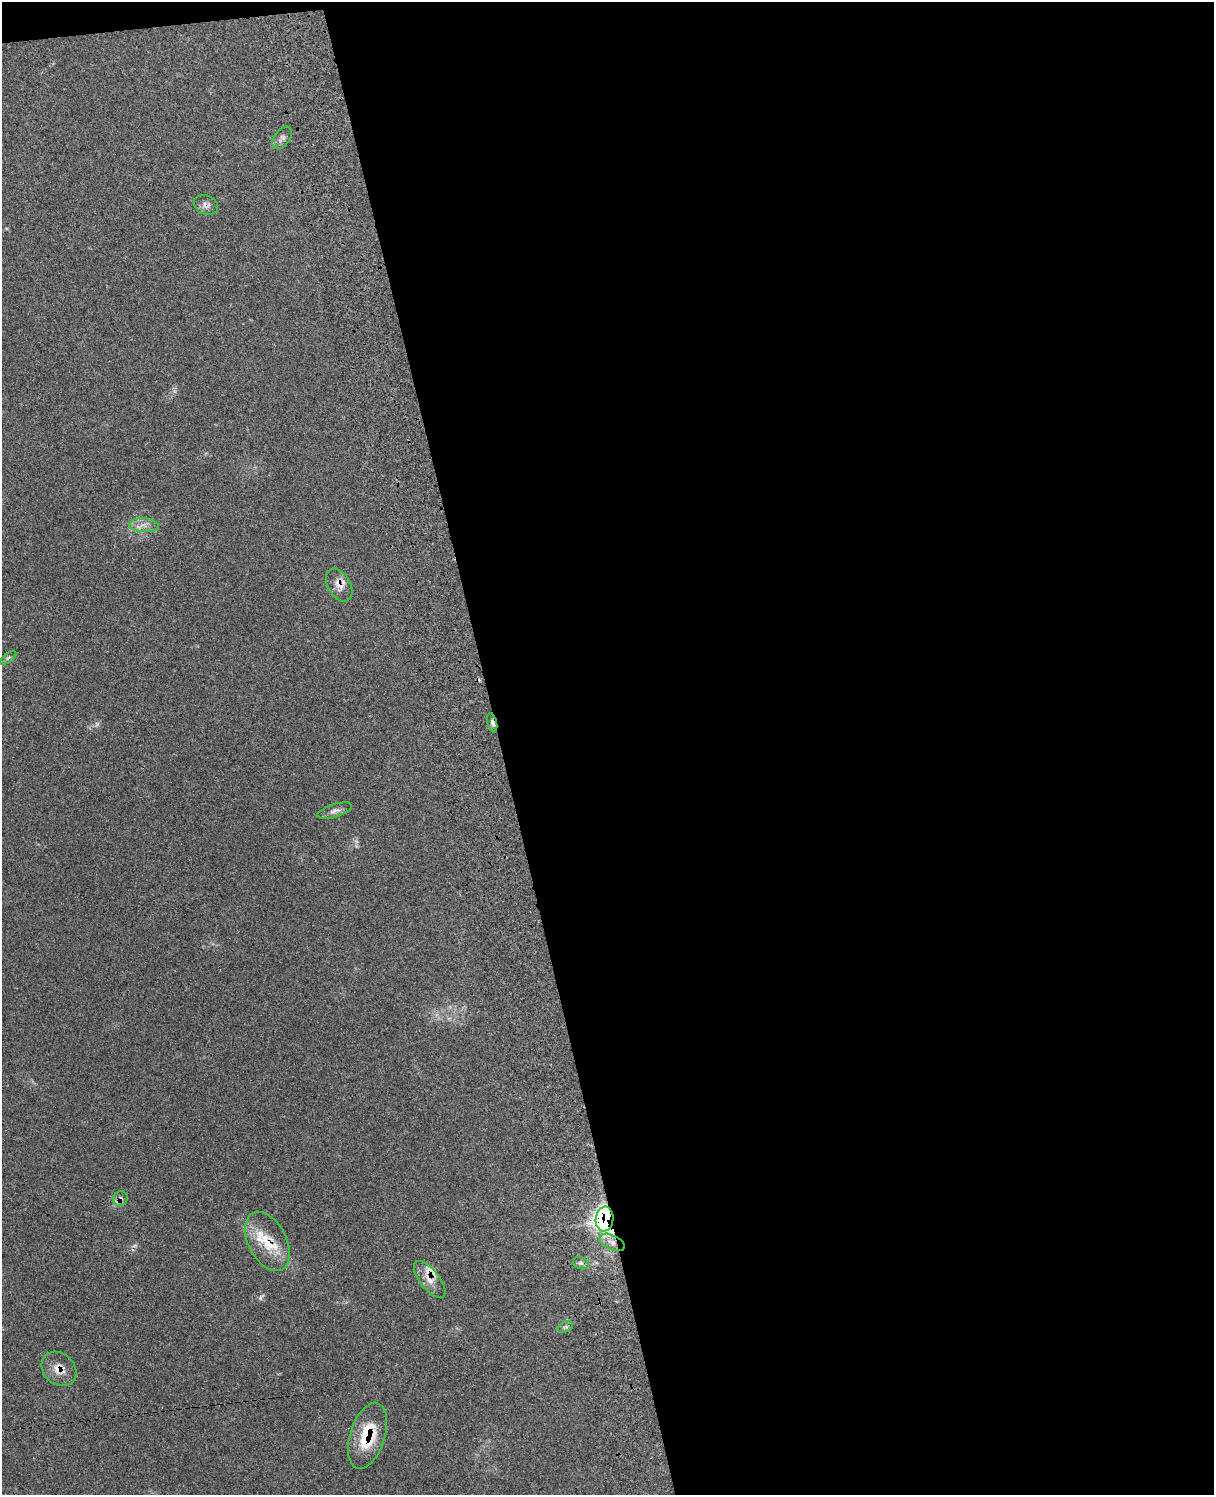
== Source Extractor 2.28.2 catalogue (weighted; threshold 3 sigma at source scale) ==
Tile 4 of 4 x 3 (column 4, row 1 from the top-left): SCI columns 3751-4962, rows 3157-4649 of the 5082 x 4924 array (HDU 1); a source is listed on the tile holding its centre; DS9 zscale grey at full resolution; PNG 1216 x 1497 px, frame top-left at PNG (2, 2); each listed source drawn as its Kron ellipse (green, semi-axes under 4 px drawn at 4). Shown black and unused: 59% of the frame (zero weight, under 3 of 4 exposures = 6% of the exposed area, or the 3 px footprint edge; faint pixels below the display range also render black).
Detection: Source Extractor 2.28.2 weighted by HDU 2 'WHT'; one run over the whole footprint, this tile lists its part. Background 0.234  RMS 0.0086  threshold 0.0388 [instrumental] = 3 sigma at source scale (4.5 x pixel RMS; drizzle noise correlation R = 1.50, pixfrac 1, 0.05/0.05 arcsec/px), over >= 5 px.
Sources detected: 18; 2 inside a brighter listed object's ellipse — not listed separately; the other 16 listed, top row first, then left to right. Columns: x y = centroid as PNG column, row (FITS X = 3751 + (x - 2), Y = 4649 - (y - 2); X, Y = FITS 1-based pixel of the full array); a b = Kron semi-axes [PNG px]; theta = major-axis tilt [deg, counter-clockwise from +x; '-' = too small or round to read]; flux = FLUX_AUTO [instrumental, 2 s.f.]
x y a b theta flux
282 138 12 7 54 3.5
206 205 12 9 -24 4.6
144 525 15 7 -4 6
339 585 18 11 -60 8
8 658 9 4 36 2
492 723 10 4 -76 2.6
335 811 18 6 17 4.4
120 1199 8 7 - 3.3
605 1219 12 9 82 420
267 1241 32 19 -63 29
612 1242 14 7 -24 6.9
581 1263 8 6 -19 2.3
430 1279 22 9 -51 9.8
565 1327 8 5 23 1.8
59 1369 19 15 -44 11
367 1436 34 17 72 36
Overlapping masked pixels (flux is a lower limit): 9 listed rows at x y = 206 205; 339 585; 492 723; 120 1199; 605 1219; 267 1241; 430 1279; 59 1369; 367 1436
Unlisted compact peaks at least as high as the median listed source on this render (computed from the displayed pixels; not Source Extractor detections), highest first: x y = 260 1298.